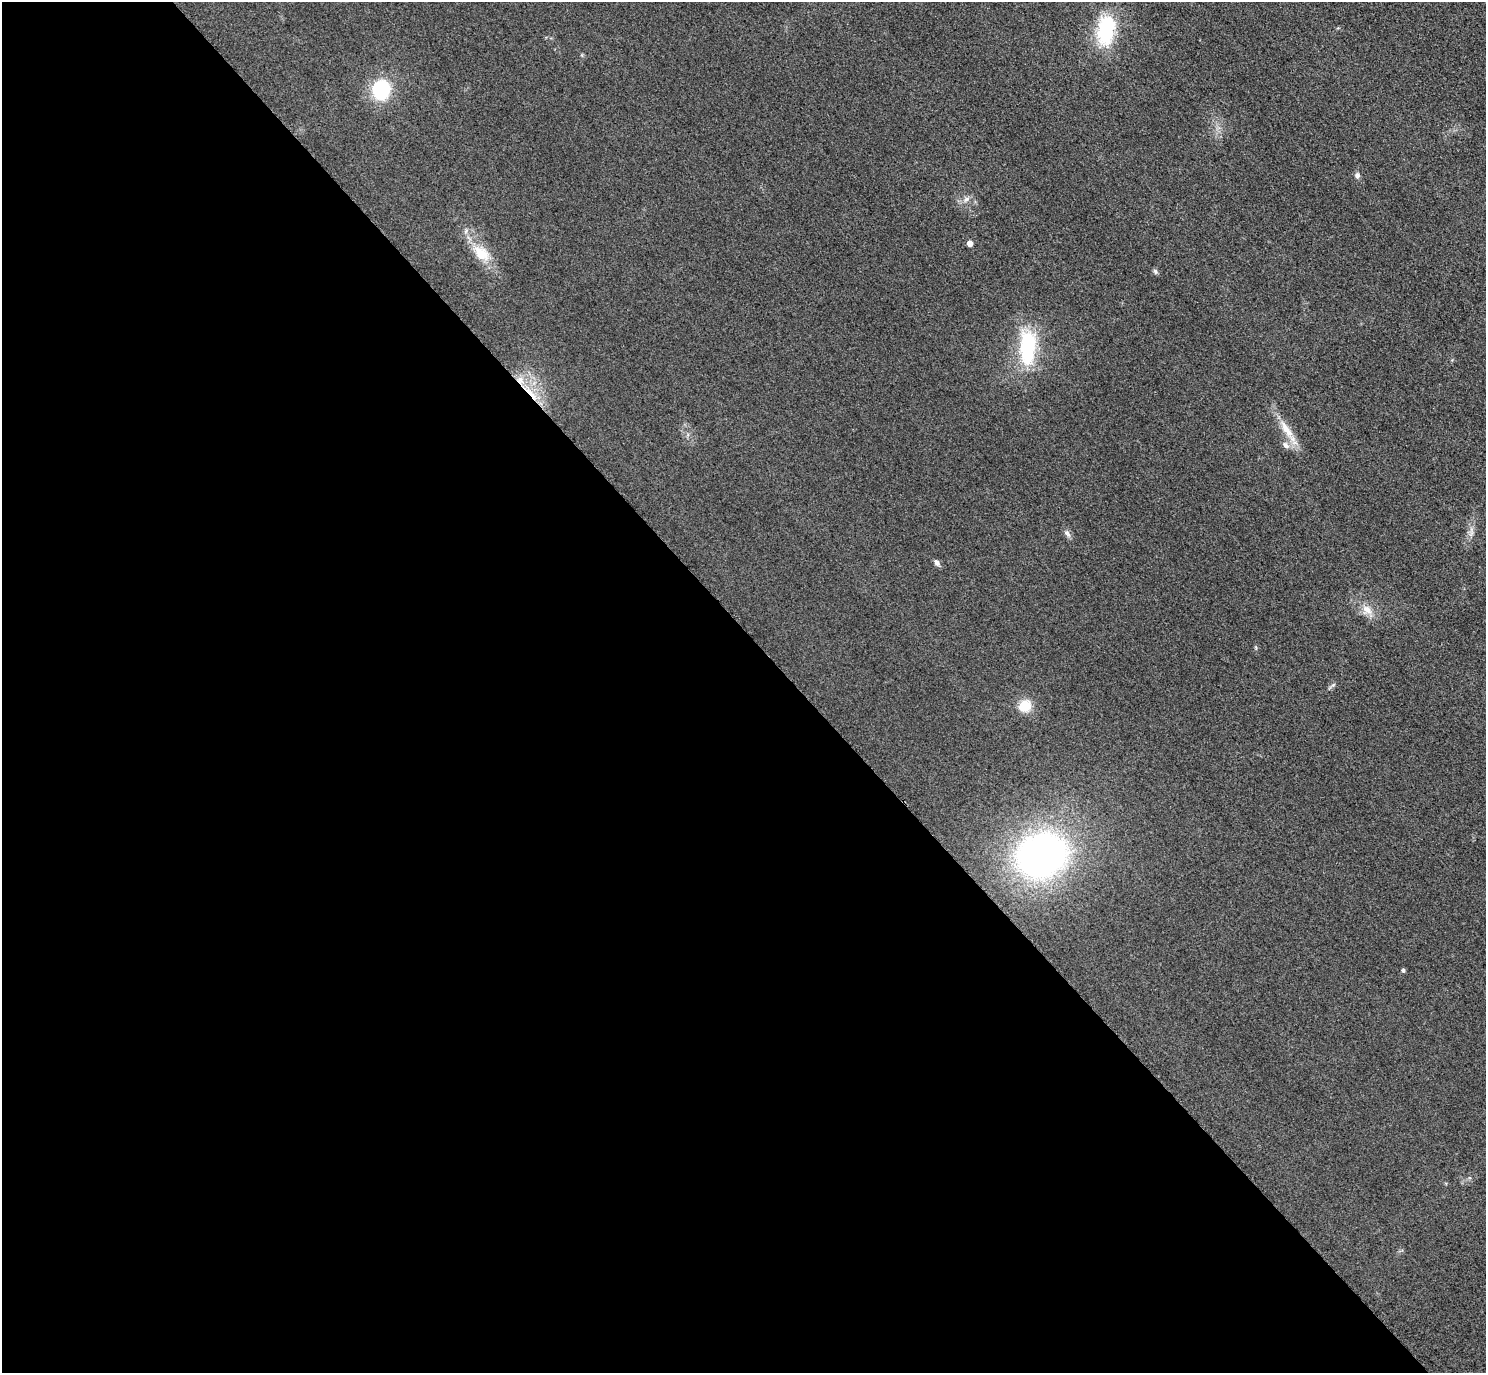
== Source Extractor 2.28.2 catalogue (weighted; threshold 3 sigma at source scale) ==
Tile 9 of 4 x 4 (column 1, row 3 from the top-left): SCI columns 31-1514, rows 1698-3068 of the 5997 x 5994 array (HDU 1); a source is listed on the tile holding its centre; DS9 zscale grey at full resolution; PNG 1488 x 1375 px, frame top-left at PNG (2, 2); no overlay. Shown black and unused: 54% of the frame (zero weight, under 3 of 4 exposures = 3% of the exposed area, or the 3 px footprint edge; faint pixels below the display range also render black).
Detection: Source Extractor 2.28.2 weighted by HDU 2 'WHT'; one run over the whole footprint, this tile lists its part. Background 0.0556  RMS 0.019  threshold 0.0835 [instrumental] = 3 sigma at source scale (4.5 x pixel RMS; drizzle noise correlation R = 1.50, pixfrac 1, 0.05/0.05 arcsec/px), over >= 5 px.
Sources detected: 19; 1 inside a brighter listed object's ellipse — not listed separately; the other 18 listed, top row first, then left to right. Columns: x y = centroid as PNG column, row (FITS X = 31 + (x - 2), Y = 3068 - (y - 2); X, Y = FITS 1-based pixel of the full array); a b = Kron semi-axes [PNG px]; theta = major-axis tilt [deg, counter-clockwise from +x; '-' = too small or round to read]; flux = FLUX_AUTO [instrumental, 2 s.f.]
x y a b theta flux
1106 30 32 17 82 140
381 89 20 18 79 110
1357 176 8 6 -87 5.8
966 199 10 6 44 7.7
970 243 4 4 - 13
481 253 27 17 -43 43
1155 271 8 5 -74 3.8
1027 347 43 19 89 140
531 393 28 5 -46 29
1286 429 31 10 -56 34
1286 445 11 7 -54 8.5
1067 533 11 7 -46 6.4
937 563 8 6 -54 6.7
1367 610 17 12 -44 22
1333 685 7 4 19 3.1
1025 706 14 12 35 35
1042 855 40 33 23 830
1403 970 4 4 - 3.8
Overlapping masked pixels (flux is a lower limit): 1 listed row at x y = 531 393